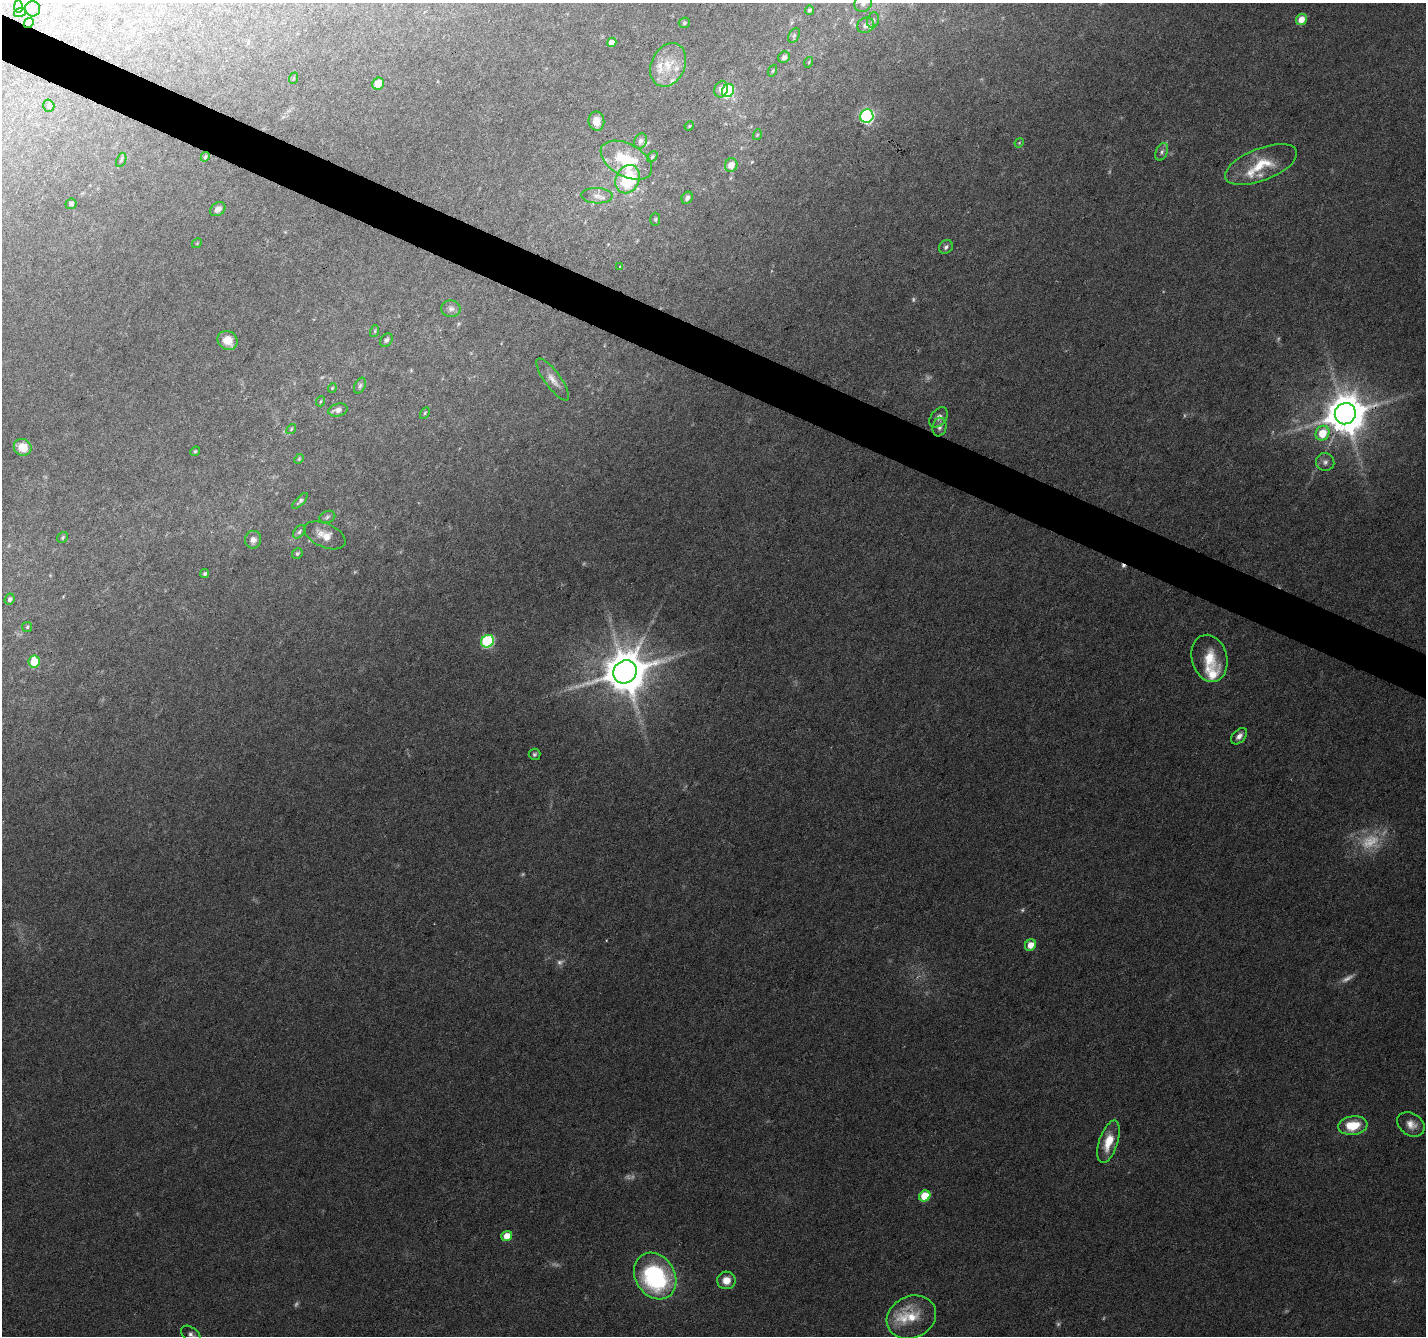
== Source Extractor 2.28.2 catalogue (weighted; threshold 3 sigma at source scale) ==
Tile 11 of 4 x 4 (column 3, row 3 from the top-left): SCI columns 2853-4276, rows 1604-2937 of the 5699 x 5809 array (HDU 1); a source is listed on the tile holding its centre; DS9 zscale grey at full resolution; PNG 1428 x 1338 px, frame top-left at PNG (2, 3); each listed source drawn as its Kron ellipse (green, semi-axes under 4 px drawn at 4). Shown black and unused: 3% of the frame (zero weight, under 3 of 6 exposures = <1% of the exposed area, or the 3 px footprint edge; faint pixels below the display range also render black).
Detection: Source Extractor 2.28.2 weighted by HDU 2 'WHT'; one run over the whole footprint, this tile lists its part. Background 0.0499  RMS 0.0034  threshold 0.0137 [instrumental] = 3 sigma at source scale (4.09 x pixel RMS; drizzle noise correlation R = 1.36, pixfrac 0.8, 0.0396/0.0396 arcsec/px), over >= 5 px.
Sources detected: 112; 15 too faint to see at this stretch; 2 cosmic-ray / hot-pixel residue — neither listed nor drawn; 7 inside a brighter listed object's ellipse — not listed separately; the other 88 listed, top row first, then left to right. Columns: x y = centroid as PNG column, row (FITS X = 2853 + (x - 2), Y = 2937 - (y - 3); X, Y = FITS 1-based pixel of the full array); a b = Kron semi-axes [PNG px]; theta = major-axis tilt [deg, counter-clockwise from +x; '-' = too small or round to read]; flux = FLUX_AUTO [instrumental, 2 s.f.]
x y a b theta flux
863 3 9 8 - 1.7
18 6 6 4 87 0.46
33 9 7 7 - 1.2
809 10 5 4 - 0.58
20 12 6 3 19 0.39
873 20 8 6 72 0.76
1301 20 6 5 - 3.7
29 23 5 4 - 0.51
684 23 5 5 - 0.54
866 25 9 7 23 1.3
794 35 8 5 63 0.66
612 42 5 4 - 2.3
784 57 6 5 - 1.1
809 62 5 3 - 0.28
668 65 23 17 65 7.8
773 71 6 4 70 0.39
294 78 6 3 70 0.34
378 84 6 5 - 5.2
721 89 8 6 70 1.9
728 91 7 6 - 21
49 106 6 5 - 0.57
867 116 7 6 - 59
596 121 9 8 - 3
689 126 5 4 - 0.3
757 135 5 3 - 0.31
640 141 8 6 65 1.1
1019 143 5 4 - 0.3
1162 152 9 6 68 1
205 157 5 4 - 0.4
652 157 6 4 43 0.49
121 160 7 4 69 0.58
626 160 28 16 -29 15
1261 164 38 16 21 11
731 165 7 6 - 3
628 179 14 11 65 17
597 196 15 7 -2 2.3
687 198 6 5 - 1.2
71 204 6 5 - 0.88
218 209 8 6 38 1.6
655 219 6 5 - 0.47
197 243 5 4 - 0.36
946 247 7 6 - 0.92
619 267 3 2 - 0.29
451 309 9 8 - 1.3
375 331 6 3 73 0.36
228 340 10 9 - 4
386 340 7 5 47 0.82
553 379 25 8 -54 2.9
360 386 8 5 63 0.76
332 388 4 4 - 0.32
321 401 5 3 - 0.3
338 410 10 6 14 1.8
425 413 6 4 60 0.43
1345 414 11 10 - 1100
939 417 11 7 52 1.6
939 427 9 7 80 1.4
291 429 5 4 - 0.43
1322 433 8 6 58 7
23 447 9 8 - 5
195 451 5 4 - 0.44
299 459 5 4 - 0.39
1325 462 9 9 - 1.4
300 501 10 4 46 0.8
327 517 8 6 20 0.82
299 532 8 5 47 0.72
325 535 22 12 -24 4.1
63 537 6 5 - 0.51
253 540 9 8 - 1.5
297 554 5 5 - 0.55
205 574 5 4 - 0.61
10 599 6 5 - 0.84
27 627 5 5 - 0.46
487 641 7 6 - 39
1209 658 24 17 -75 7.9
34 662 6 5 - 7.3
625 672 12 11 - 1300
1239 736 9 6 47 1.6
534 754 6 5 - 0.6
1030 945 6 5 - 3.6
1411 1124 15 11 -34 2.8
1353 1126 15 9 8 8.3
1109 1142 22 9 72 6.5
925 1196 6 5 - 9
507 1236 5 5 - 4.2
655 1276 25 19 -57 42
726 1280 9 8 - 3.4
911 1317 25 21 25 8.8
191 1334 11 7 -37 1.2
Overlapping masked pixels (flux is a lower limit): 2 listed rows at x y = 29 23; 1345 414
Isophote crosses this tile's border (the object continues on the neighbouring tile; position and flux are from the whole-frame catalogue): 2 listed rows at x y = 863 3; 191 1334